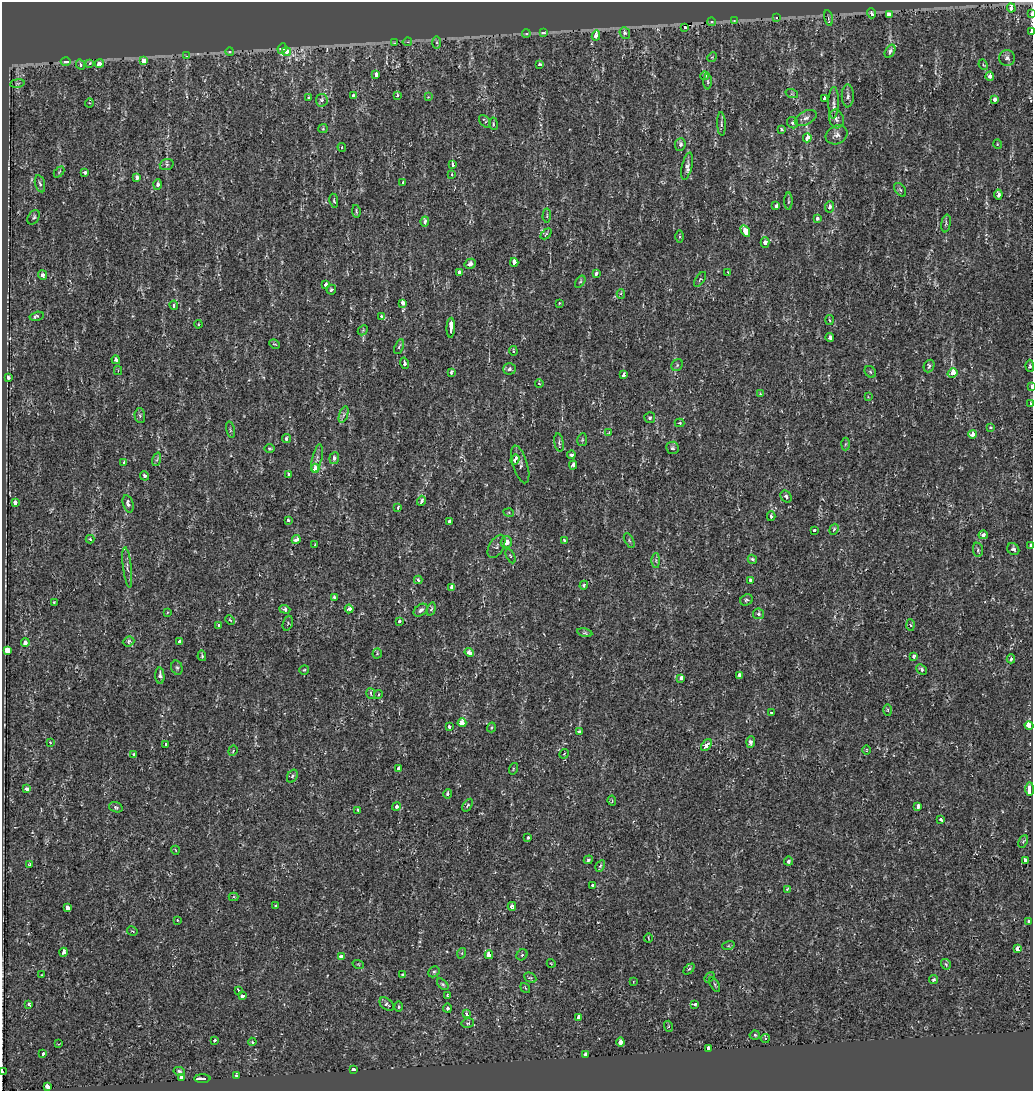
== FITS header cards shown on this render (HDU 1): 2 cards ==
NAXIS1  =                 1031
NAXIS2  =                 1089

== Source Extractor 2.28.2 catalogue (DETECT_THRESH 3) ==
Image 1031 x 1089 px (HDU 1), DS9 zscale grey, 1 PNG px = 1 image px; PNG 1035 x 1093 px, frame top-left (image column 1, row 1089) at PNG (2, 2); each listed source drawn as its Kron ellipse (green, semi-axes under 4 px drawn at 4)
Background 2.90e-04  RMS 0.0024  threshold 0.00706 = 3 sigma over >= 5 px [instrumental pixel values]
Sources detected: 309; all 309 listed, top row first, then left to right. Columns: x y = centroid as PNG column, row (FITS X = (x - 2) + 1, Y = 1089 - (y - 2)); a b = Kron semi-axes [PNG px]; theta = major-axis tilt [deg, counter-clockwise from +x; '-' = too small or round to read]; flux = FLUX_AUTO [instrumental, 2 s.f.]
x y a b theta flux
1011 8 4 3 - 2.3
871 13 5 3 - 0.64
889 14 4 3 - 25
1032 14 3 2 - 1.9
776 18 3 2 - 0.15
828 18 8 4 -80 0.25
734 21 4 3 - 0.46
712 22 4 3 - 0.24
685 27 3 3 - 1.2
1031 32 3 2 - 10
543 33 3 3 - 3.1
625 33 6 5 - 0.51
526 34 4 3 - 0.31
596 36 5 4 - 1.2
407 42 5 4 - 0.27
394 43 3 3 - 0.27
437 43 6 3 90 0.24
282 49 5 4 - 2
286 51 5 4 - 12
890 51 7 4 59 0.56
230 52 4 4 - 0.27
187 56 3 2 - 0.39
712 57 5 4 - 0.18
1007 58 8 7 - 0.56
143 61 4 4 - 2.8
66 62 5 3 - 1
90 63 3 3 - 6.1
99 64 5 4 - 1.8
539 64 4 3 - 0.26
81 65 5 4 - 0.33
983 65 5 4 - 0.18
376 74 4 3 - 1.5
704 76 4 4 - 0.51
990 76 5 4 - 0.68
708 82 8 3 -89 0.27
17 83 7 3 8 0.15
792 94 6 4 -18 0.22
353 95 4 3 - 0.36
397 96 3 3 - 2.3
848 96 11 6 -89 0.53
428 97 4 3 - 0.13
309 98 4 3 - 0.28
824 98 4 3 - 0.58
322 100 6 6 - 0.45
995 100 4 3 - 1.1
89 103 4 4 - 0.17
834 103 16 5 89 0.76
806 118 12 7 28 0.7
836 119 9 7 -76 0.68
485 121 7 4 -50 0.35
793 123 6 5 - 0.33
493 124 6 3 -83 0.18
721 124 12 4 -87 0.34
323 128 4 4 - 0.16
781 129 4 3 - 0.27
836 135 11 9 28 0.76
807 138 4 3 - 2.6
680 144 6 5 - 0.52
997 144 5 3 - 0.15
342 147 4 4 - 0.18
167 164 7 5 18 0.34
452 165 4 3 - 2
687 166 14 5 77 0.61
59 172 6 4 46 0.17
85 172 3 3 - 0.52
452 174 3 3 - 0.41
137 178 4 3 - 0.81
403 183 3 3 - 0.61
40 184 9 5 -74 0.37
158 185 5 4 - 0.57
900 190 7 5 -52 0.3
998 195 5 3 - 0.63
334 201 7 4 -80 0.22
788 201 8 4 -90 0.26
776 206 4 4 - 0.65
830 207 6 4 86 0.61
356 211 6 4 -81 0.24
547 216 7 3 85 0.19
34 217 8 5 57 0.41
817 219 3 3 - 0.76
425 221 5 4 - 0.71
946 223 9 4 80 0.29
745 231 6 3 -60 4.6
546 234 6 4 45 0.19
680 236 6 3 90 0.19
765 242 5 4 - 0.65
514 262 4 3 - 8.7
470 264 6 5 - 0.6
459 272 4 3 - 1.1
728 272 3 3 - 0.14
596 274 3 3 - 1
42 275 5 4 - 0.43
700 279 8 3 56 0.2
580 282 7 3 53 0.21
326 285 3 3 - 2.1
331 290 5 4 - 0.3
621 294 5 4 - 0.28
402 303 4 3 - 1.4
559 303 3 3 - 0.12
174 305 4 3 - 1.9
37 316 7 3 14 0.49
381 316 3 3 - 0.52
829 320 5 3 - 0.17
198 324 4 4 - 0.16
451 328 10 3 88 11
363 330 6 4 46 0.19
830 337 4 4 - 0.57
274 344 5 2 - 0.15
399 347 8 4 69 0.35
513 351 5 4 - 0.25
116 360 4 3 - 0.64
404 363 6 4 -77 0.41
677 365 6 5 - 0.27
929 366 6 5 - 0.46
1030 366 6 4 -86 0.32
510 369 6 5 - 0.41
118 371 4 4 - 0.15
451 372 4 3 - 0.44
870 372 6 5 - 0.29
953 373 5 4 - 2.9
623 375 4 3 - 0.59
8 377 4 3 - 0.3
539 384 4 3 - 0.19
1031 386 3 2 - 3.2
760 394 4 4 - 0.13
868 397 3 2 - 0.13
1031 404 3 3 - 2
343 415 8 4 71 0.35
140 416 7 5 -87 0.32
650 418 5 5 - 0.35
680 423 5 4 - 0.17
990 427 3 3 - 0.27
230 430 8 3 -77 0.21
609 432 4 3 - 0.12
973 434 4 4 - 1.6
286 439 4 4 - 0.4
582 440 6 5 - 0.25
559 442 9 4 -80 0.39
845 444 6 4 87 0.21
269 448 5 4 - 0.23
672 448 6 6 - 0.36
571 455 4 3 - 0.87
317 458 14 5 77 0.55
334 458 6 5 - 0.5
157 459 7 4 72 0.28
515 460 5 3 - 1.2
124 463 3 3 - 0.61
520 464 19 7 -73 0.68
573 465 4 3 - 0.42
315 468 4 3 - 1.5
289 474 4 3 - 0.78
144 476 5 4 - 0.33
786 497 6 5 - 0.59
421 501 5 3 - 0.92
15 502 3 3 - 2
128 504 9 5 -73 0.66
398 508 4 3 - 0.37
509 513 5 3 - 0.16
771 516 5 3 - 0.43
288 520 4 3 - 0.33
450 521 4 3 - 1.1
834 529 6 4 70 0.33
815 530 3 3 - 1
983 535 4 4 - 0.63
90 539 4 4 - 0.23
296 540 4 3 - 4.1
629 540 8 3 -60 0.23
564 541 4 3 - 0.78
506 542 6 5 - 1.4
315 545 3 2 - 0.31
1031 545 3 3 - 1.2
496 546 13 7 60 0.61
1013 549 6 5 - 0.44
978 550 7 5 -82 0.38
511 556 8 4 -63 0.26
752 559 5 4 - 0.29
656 560 7 4 90 0.25
127 567 20 4 -83 0.74
418 580 4 3 - 0.67
751 580 4 3 - 0.8
584 585 4 3 - 0.41
452 587 4 3 - 3.9
334 597 4 3 - 0.35
746 600 6 5 - 0.29
54 602 3 3 - 0.19
285 609 5 4 - 0.37
349 609 4 3 - 1.4
431 609 7 4 73 0.27
421 610 8 5 38 0.56
167 612 3 2 - 0.16
758 614 5 5 - 0.38
230 620 5 3 - 0.17
399 621 4 4 - 0.4
288 623 8 4 72 0.25
219 625 4 3 - 0.44
911 625 5 3 - 0.16
585 633 8 4 -12 0.25
129 641 6 5 - 0.49
180 641 4 3 - 1.2
25 643 4 4 - 0.67
7 650 4 4 - 8.6
469 652 5 4 - 1.1
377 653 5 4 - 0.18
202 656 5 3 - 0.25
914 656 4 3 - 0.29
1011 659 4 3 - 0.48
177 668 7 5 -73 0.3
922 669 6 4 -41 0.33
304 670 5 5 - 0.21
740 675 4 3 - 0.41
160 676 8 4 -87 0.72
681 678 3 3 - 1.5
371 694 5 4 - 0.3
378 695 4 3 - 0.13
888 710 6 4 -88 0.23
771 712 3 3 - 0.6
462 723 4 4 - 3.9
1029 725 4 3 - 18
449 727 3 3 - 1.1
491 727 5 3 - 0.18
579 732 3 3 - 0.52
751 742 6 4 89 0.61
50 743 3 2 - 0.17
166 744 3 3 - 0.39
706 745 6 4 52 0.94
866 750 5 3 - 0.13
233 751 5 4 - 0.22
564 754 5 4 - 0.21
134 755 4 3 - 0.33
399 768 4 3 - 0.76
513 769 6 3 73 0.19
292 776 7 5 61 0.3
26 789 4 3 - 3.4
1030 789 7 3 88 15
448 794 4 3 - 0.43
612 801 5 4 - 0.26
468 805 7 4 56 0.27
396 806 4 4 - 0.46
918 806 4 3 - 2.3
116 807 7 5 -19 0.35
358 810 4 3 - 0.46
941 820 4 3 - 0.4
528 837 3 3 - 0.75
1023 841 7 4 64 0.2
175 850 4 3 - 0.12
588 860 4 4 - 0.27
1025 860 4 3 - 1.4
789 861 4 4 - 0.34
30 864 4 3 - 0.67
600 866 6 4 59 0.26
593 885 3 3 - 1.7
787 889 3 3 - 0.22
233 897 5 4 - 0.21
276 906 3 3 - 0.54
512 906 4 4 - 0.85
67 908 4 3 - 2.2
177 920 3 3 - 0.14
1029 921 4 3 - 2.2
132 931 5 3 - 0.17
648 938 4 2 - 0.13
728 946 6 4 18 0.21
1017 949 4 3 - 2.4
63 952 4 4 - 1.2
462 953 5 3 - 0.13
489 955 4 3 - 12
522 955 6 5 - 0.27
341 956 4 3 - 0.89
551 963 4 3 - 0.12
358 964 6 3 -18 0.15
946 964 5 4 - 0.33
689 969 6 4 43 0.27
434 972 6 5 - 0.27
42 975 3 2 - 0.13
403 975 3 3 - 0.21
710 977 6 3 51 0.3
530 978 6 4 -27 0.23
933 980 5 4 - 0.3
633 982 4 2 - 0.085
443 984 7 4 -44 0.26
715 985 8 3 -61 0.21
525 988 6 3 -53 0.14
238 991 3 3 - 1.1
447 995 3 2 - 0.16
242 996 4 3 - 1.5
29 1004 3 3 - 0.32
387 1004 8 5 -40 0.39
695 1005 4 3 - 0.91
398 1007 5 4 - 0.25
447 1008 4 3 - 0.35
466 1014 3 3 - 1.4
579 1018 4 3 - 1.3
468 1023 6 5 - 0.31
668 1026 6 4 -72 0.21
755 1035 5 4 - 0.26
765 1038 4 4 - 0.2
215 1040 3 3 - 0.44
252 1042 4 3 - 0.17
620 1042 4 3 - 1.8
59 1044 3 2 - 0.14
708 1048 4 3 - 4.7
43 1054 3 3 - 1.8
586 1054 3 3 - 1.6
353 1070 4 3 - 3.2
179 1071 5 4 - 0.29
2 1072 3 2 - 0.46
236 1075 3 3 - 0.35
181 1077 4 3 - 0.34
202 1079 8 3 1 5.4
48 1086 4 4 - 2.2
At the frame edge (FLAGS 8, measured only in part): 6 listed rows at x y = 1032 14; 1031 32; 1031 386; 1031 404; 1031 545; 2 1072